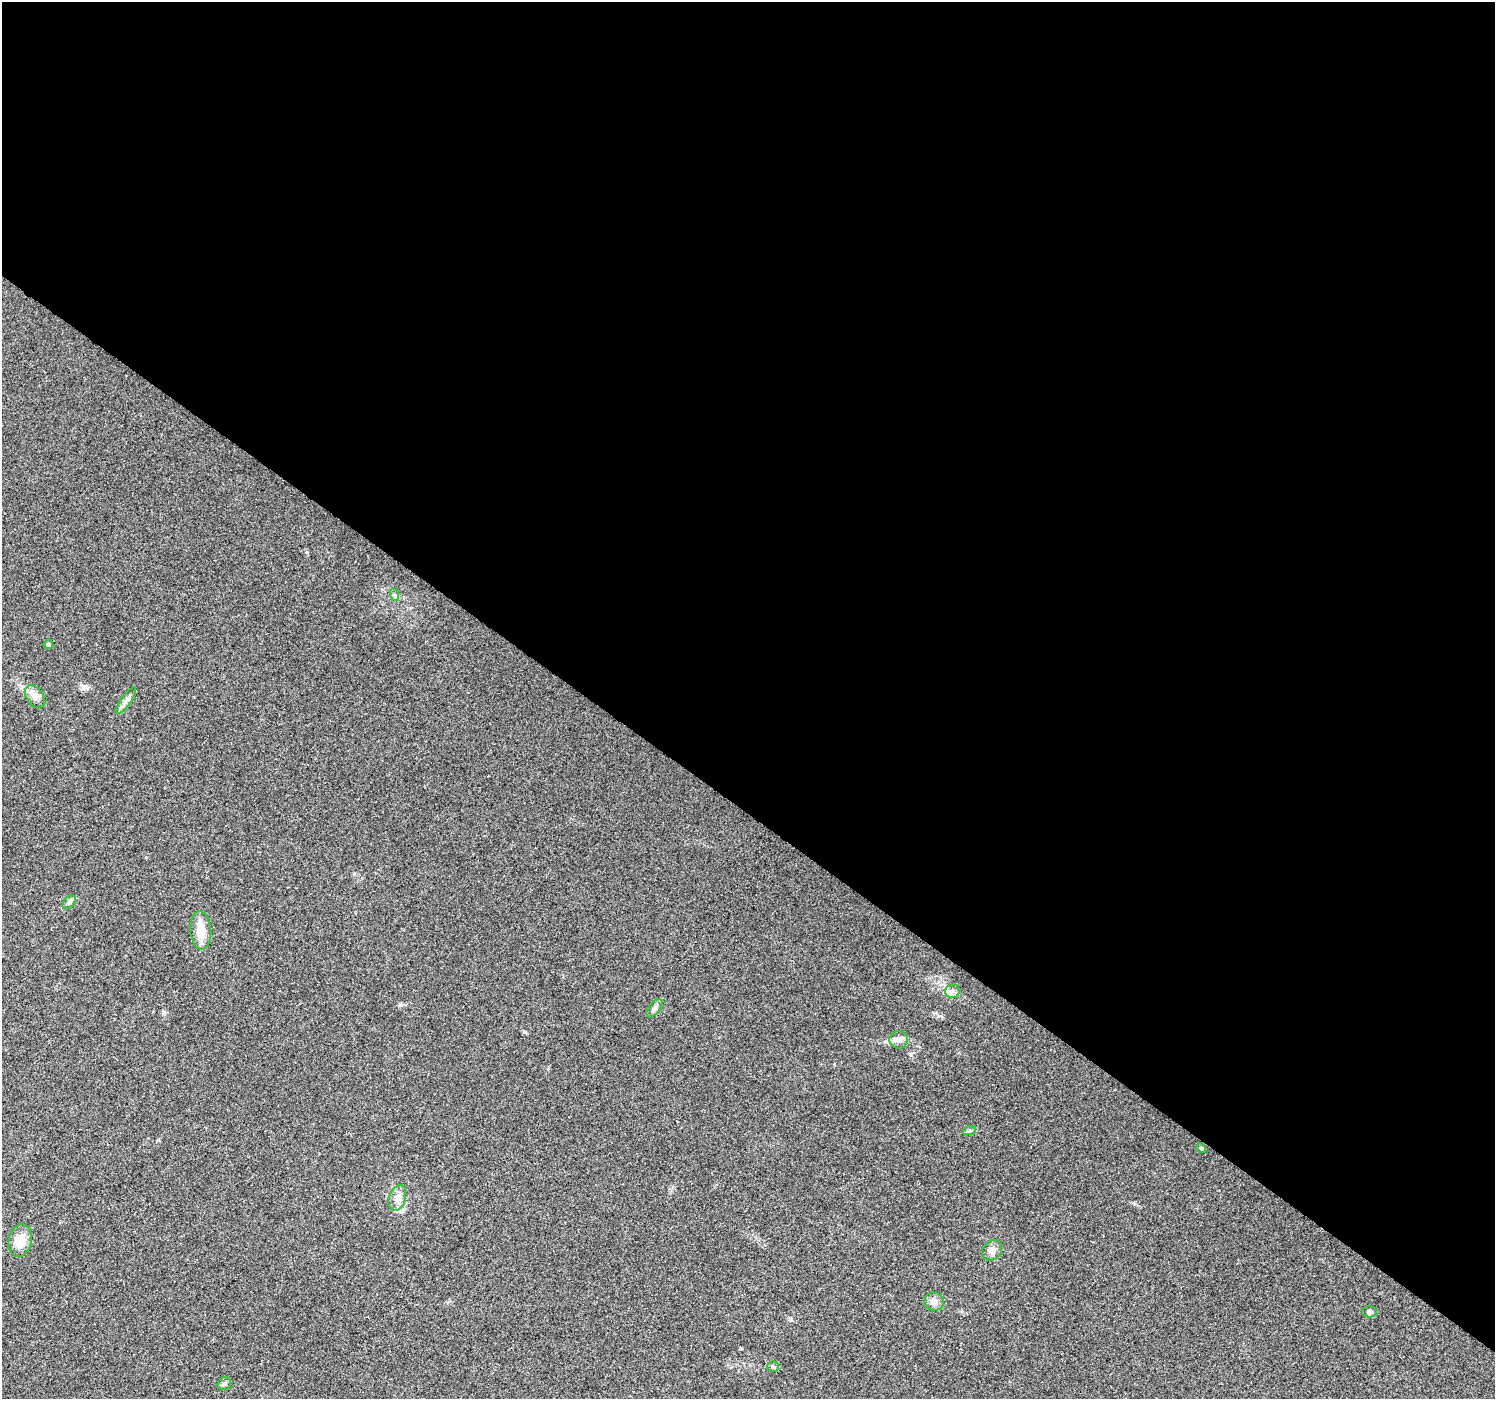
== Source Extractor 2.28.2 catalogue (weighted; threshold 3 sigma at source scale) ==
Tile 3 of 4 x 4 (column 3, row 1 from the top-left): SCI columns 2990-4482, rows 4438-5834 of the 5974 x 6013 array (HDU 1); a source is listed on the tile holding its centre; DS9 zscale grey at full resolution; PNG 1497 x 1401 px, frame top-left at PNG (2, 2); each listed source drawn as its Kron ellipse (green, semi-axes under 4 px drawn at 4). Shown black and unused: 58% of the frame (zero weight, under 2 of 3 exposures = <1% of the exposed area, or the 3 px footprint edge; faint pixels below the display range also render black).
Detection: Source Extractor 2.28.2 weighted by HDU 2 'WHT'; one run over the whole footprint, this tile lists its part. Background 0.0326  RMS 0.0065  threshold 0.0291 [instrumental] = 3 sigma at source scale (4.5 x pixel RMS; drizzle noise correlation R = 1.50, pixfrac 1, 0.0396/0.0396 arcsec/px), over >= 5 px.
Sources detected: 19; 1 cosmic-ray / hot-pixel residue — neither listed nor drawn; the other 18 listed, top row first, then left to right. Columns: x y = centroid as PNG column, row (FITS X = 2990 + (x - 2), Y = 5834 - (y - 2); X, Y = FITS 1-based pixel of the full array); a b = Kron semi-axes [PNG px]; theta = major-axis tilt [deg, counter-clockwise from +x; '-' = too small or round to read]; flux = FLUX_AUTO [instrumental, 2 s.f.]
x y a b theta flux
395 595 6 4 -71 1.1
48 644 5 4 - 1.8
35 697 13 8 -54 4.1
126 700 16 5 54 2.7
69 902 8 5 46 1.6
201 930 19 10 -86 12
952 991 7 6 - 2.4
654 1008 11 5 53 2.1
899 1040 9 9 - 3
969 1131 7 4 19 1.1
1201 1148 5 4 - 0.79
397 1198 13 8 72 4.5
20 1240 16 11 78 10
992 1250 11 9 46 3.8
934 1302 10 9 - 3.2
1370 1312 7 5 1 1.3
773 1367 6 5 - 1
224 1384 7 6 - 1.6
Unlisted compact peaks at least as high as the median listed source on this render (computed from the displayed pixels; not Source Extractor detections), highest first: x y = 164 1012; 524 1032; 307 552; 938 1016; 400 1005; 911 1054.